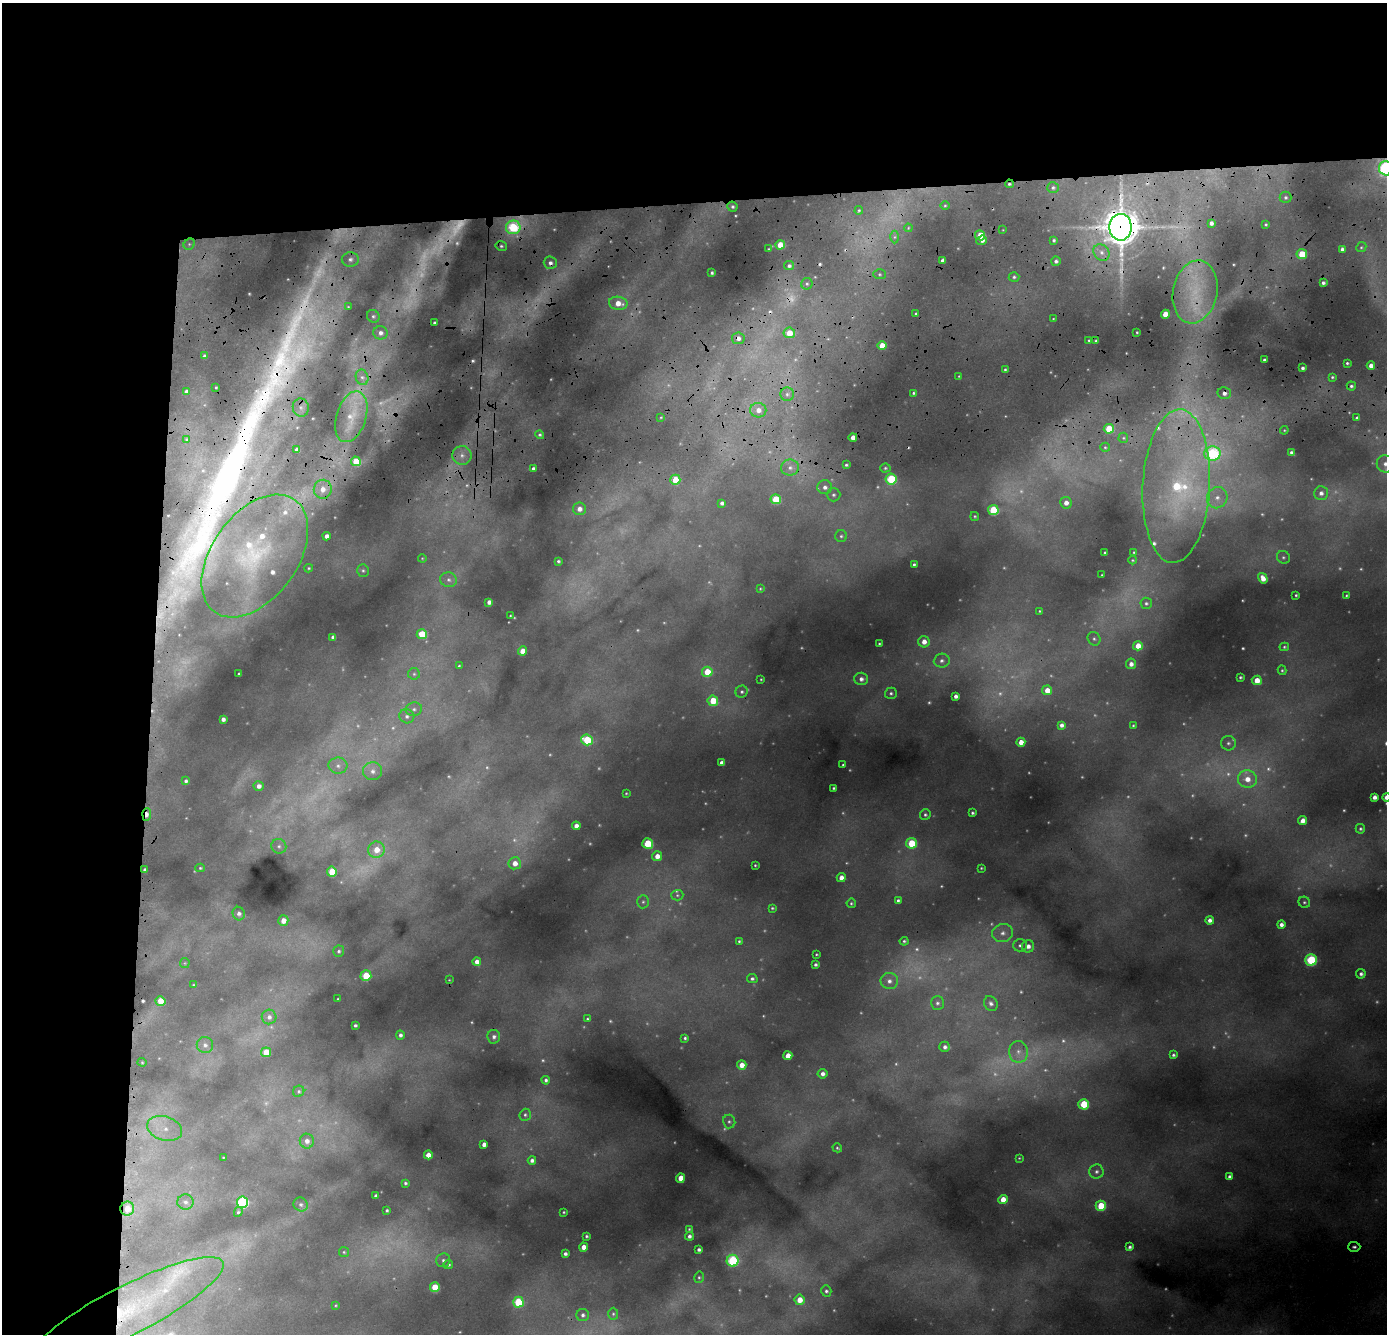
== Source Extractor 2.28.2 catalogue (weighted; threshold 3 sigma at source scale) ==
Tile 1 of 3 x 3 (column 1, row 1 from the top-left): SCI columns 53-1437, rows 3226-4557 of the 4254 x 5119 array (HDU 1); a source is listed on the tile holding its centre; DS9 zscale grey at full resolution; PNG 1389 x 1336 px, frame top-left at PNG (2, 3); each listed source drawn as its Kron ellipse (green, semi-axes under 4 px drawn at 4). Shown black and unused: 24% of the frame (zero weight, under 3 of 4 exposures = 24% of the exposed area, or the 3 px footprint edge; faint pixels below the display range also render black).
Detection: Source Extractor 2.28.2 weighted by HDU 2 'WHT'; one run over the whole footprint, this tile lists its part. Background 0.116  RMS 0.011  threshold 0.0483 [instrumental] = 3 sigma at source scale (4.5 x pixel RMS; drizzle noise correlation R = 1.50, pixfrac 1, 0.05/0.05 arcsec/px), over >= 5 px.
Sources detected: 397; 102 too faint to see at this stretch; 6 cosmic-ray / hot-pixel residue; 1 long thin detection or spike segment (spike, bleed or trail) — neither listed nor drawn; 10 inside a brighter listed object's ellipse — not listed separately; the other 278 listed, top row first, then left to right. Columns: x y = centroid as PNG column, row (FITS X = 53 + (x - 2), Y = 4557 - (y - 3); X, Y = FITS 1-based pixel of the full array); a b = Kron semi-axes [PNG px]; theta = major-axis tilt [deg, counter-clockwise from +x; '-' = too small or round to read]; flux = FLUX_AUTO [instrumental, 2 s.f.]
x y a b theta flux
1386 168 7 7 - 280
1009 184 4 3 - 1.9
1053 188 6 5 - 2.8
1285 197 6 6 - 2.8
945 205 5 3 - 1.2
732 207 5 5 - 2.6
859 210 4 3 - 1.6
1211 223 4 4 - 5.1
1266 224 3 3 - 1.6
513 227 7 7 - 91
1121 227 13 11 90 3000
908 228 4 3 - 1
1003 230 3 3 - 0.83
980 235 5 5 - 29
894 237 6 4 89 2.2
982 240 5 4 - 7
1054 240 3 3 - 2.3
189 244 6 5 - 2
780 245 4 4 - 21
501 246 6 4 -14 2.5
1361 247 5 4 - 1.9
769 249 2 2 - 0.94
1342 249 4 4 - 4.3
1101 252 9 7 -46 6
1302 254 5 5 - 30
350 259 8 7 - 4.8
942 260 4 3 - 4.4
1056 261 5 4 - 3.4
550 263 6 6 - 4.7
789 266 5 4 - 3
712 273 3 3 - 2
879 274 6 5 - 1.9
1014 277 5 4 - 2.4
1323 283 4 3 - 3.3
807 284 6 5 - 2.2
1195 292 32 22 79 66
618 303 9 6 -9 15
348 307 4 4 - 1.1
916 314 3 3 - 1.5
1165 314 4 4 - 18
373 316 7 6 - 2.8
1053 319 3 2 - 0.91
434 323 3 3 - 2.6
1137 332 3 2 - 1.1
380 333 7 6 - 5.7
789 333 5 5 - 21
738 338 6 6 - 5.7
1089 340 3 2 - 1.2
1096 341 3 3 - 1.6
882 345 4 4 - 18
204 356 4 3 - 2.6
1264 360 3 3 - 2.8
1347 363 3 3 - 1.8
1371 366 4 4 - 6.9
1303 368 3 3 - 3
1005 370 3 3 - 1.9
959 376 3 3 - 1
362 377 8 6 -71 4.1
1332 377 4 3 - 1.6
1351 386 4 4 - 2.5
216 387 3 2 - 1.2
186 391 4 3 - 3.8
914 393 4 3 - 2.1
1224 393 7 6 - 5.7
787 394 7 6 - 3.6
301 407 9 8 - 5.8
758 410 8 7 - 10
351 417 26 15 73 25
661 417 3 3 - 1.1
1357 418 4 3 - 3.2
1109 429 5 5 - 32
1284 430 4 4 - 1.2
540 435 4 4 - 2
853 437 4 4 - 9.2
1123 438 5 5 - 1.7
187 439 3 2 - 1.2
1105 447 5 4 - 1.7
297 450 4 4 - 6.4
1292 452 4 3 - 3.4
1212 454 8 7 - 120
462 455 9 9 - 8.8
356 461 5 4 - 25
1385 464 9 8 - 7.8
846 465 3 3 - 1.9
790 468 9 8 - 7.3
885 468 5 4 - 1.9
533 469 4 3 - 3.8
891 479 5 5 - 76
675 480 5 5 - 27
1176 486 77 33 87 210
825 487 7 7 - 5.5
323 489 9 9 - 11
1321 493 7 7 - 5.8
833 495 7 6 - 3.1
1217 498 11 10 - 12
776 499 5 5 - 44
722 503 4 4 - 3.7
1066 503 6 5 - 7.9
579 509 6 6 - 7.5
993 510 5 5 - 59
975 516 4 4 - 1.5
327 536 4 4 - 6.3
841 536 6 6 - 2.6
1134 552 3 2 - 1
1105 553 3 3 - 2.6
255 556 69 43 54 140
1283 557 7 6 - 2.4
422 558 4 3 - 0.88
1133 560 4 3 - 1.2
558 561 3 3 - 2
914 564 3 3 - 2
309 568 4 3 - 1.5
363 570 6 5 - 2.1
1102 575 2 2 - 0.85
1263 578 5 4 - 9.9
449 580 8 7 - 4.6
760 589 4 3 - 1
1296 595 3 3 - 1.4
1346 595 3 3 - 1.1
489 602 4 4 - 5.7
1146 603 5 5 - 2.5
1040 611 3 2 - 1
510 616 3 2 - 0.95
422 634 5 5 - 35
333 637 4 4 - 5
1094 639 7 6 - 2.8
924 642 6 5 - 8.8
879 644 3 3 - 1.6
1138 646 5 4 - 14
1284 647 4 3 - 1.6
522 651 4 4 - 13
942 661 8 7 - 4.7
1131 664 5 5 - 5.8
459 666 4 4 - 1.4
1282 670 5 4 - 1.6
707 672 5 5 - 28
239 674 3 3 - 1.7
414 674 6 6 - 2.4
1240 677 3 3 - 1.8
761 679 3 2 - 0.97
861 679 7 6 - 5.8
1257 680 5 4 - 15
1047 690 5 5 - 13
742 692 6 6 - 3.2
891 693 6 5 - 2.7
956 696 4 4 - 4.7
713 701 5 5 - 30
414 709 8 6 10 3.9
407 716 7 7 - 4.2
223 719 4 4 - 4.1
1061 725 4 4 - 4.6
1133 726 4 3 - 1.6
587 740 6 5 - 51
1021 742 4 4 - 10
1228 743 7 7 - 3.7
722 763 4 4 - 7.1
843 765 3 3 - 1.2
338 766 9 8 - 6.2
373 771 9 9 - 7.6
1247 779 9 8 - 15
186 781 4 4 - 2.6
259 786 5 4 - 5.6
834 788 3 3 - 1.7
626 793 3 3 - 1.1
1374 797 4 4 - 5.7
1386 797 4 4 - 6.3
972 813 3 3 - 2
147 814 6 4 85 10
925 815 5 5 - 2.3
1303 820 4 4 - 7.9
576 826 4 4 - 7.2
1360 829 5 4 - 2
648 843 5 5 - 43
911 843 5 5 - 42
279 846 7 7 - 3.6
376 850 8 8 - 17
657 856 5 5 - 9.6
515 863 6 6 - 10
755 865 3 3 - 1.3
200 868 5 4 - 1.5
981 868 3 3 - 1.1
145 870 4 3 - 2.7
332 872 5 5 - 30
841 878 4 4 - 7.8
677 895 6 5 - 2.1
898 901 4 3 - 2.8
643 902 6 5 - 2.6
1304 902 6 5 - 2.2
851 903 5 4 - 1.9
772 908 4 3 - 1.5
239 914 7 6 - 4.2
1210 920 4 4 - 5.4
283 921 5 5 - 11
1281 925 4 4 - 5.1
1003 933 10 9 - 8.5
739 941 3 3 - 1.6
904 941 4 3 - 1.9
1020 945 7 6 - 3.4
1028 946 6 6 - 6.8
339 951 6 5 - 2.4
816 954 3 3 - 1.3
1311 960 5 5 - 93
477 962 4 4 - 7.8
185 963 5 5 - 1.2
815 965 3 3 - 2.4
1361 974 5 4 - 3.7
366 976 5 5 - 31
752 979 5 4 - 2.8
449 980 3 2 - 0.75
889 981 9 8 - 7.1
193 985 3 3 - 0.98
338 999 3 3 - 1
160 1001 5 5 - 15
937 1003 7 6 - 3.4
991 1003 8 6 -60 4.4
269 1017 7 7 - 5
587 1019 4 4 - 1.6
355 1025 3 3 - 2.2
400 1035 4 4 - 3.3
494 1037 6 6 - 4.1
685 1038 3 3 - 2.2
205 1045 8 8 - 5.6
945 1047 5 5 - 4
266 1052 5 5 - 22
1018 1052 11 9 -82 9.7
1173 1055 4 3 - 2.1
788 1056 4 4 - 14
142 1062 4 4 - 1.2
742 1065 5 4 - 12
822 1074 5 5 - 5.1
546 1080 4 4 - 3
299 1091 6 5 - 2
1084 1104 5 5 - 46
525 1115 6 5 - 2.3
729 1122 7 6 - 2.7
165 1129 18 12 -17 21
307 1141 7 7 - 6.9
484 1144 4 4 - 5.9
837 1148 5 4 - 1.5
428 1155 4 4 - 8.6
223 1157 3 2 - 0.79
1019 1158 3 2 - 0.91
532 1160 4 4 - 4.2
1096 1172 7 7 - 4
1230 1177 4 4 - 3.8
681 1178 4 4 - 17
405 1183 3 3 - 1.9
376 1196 4 3 - 3.1
1003 1200 4 4 - 17
185 1202 8 7 - 4.8
243 1202 6 5 - 120
301 1204 7 6 - 3.8
1101 1206 5 5 - 34
127 1209 7 7 - 16
387 1210 3 3 - 1.8
238 1212 5 4 - 2.1
564 1212 3 2 - 1.1
689 1229 3 3 - 1.2
586 1236 3 3 - 1.7
689 1236 4 4 - 3.5
584 1247 4 4 - 10
1130 1247 4 3 - 2.7
1354 1247 6 5 - 3
699 1250 4 3 - 3
344 1252 5 5 - 1.5
565 1254 4 4 - 3.6
443 1260 7 6 - 3.6
733 1261 6 6 - 110
448 1264 5 4 - 3
699 1277 6 4 76 2
435 1287 5 5 - 33
826 1291 5 5 - 2.6
799 1300 5 5 - 15
518 1302 5 5 - 55
336 1305 4 3 - 0.96
127 1311 108 24 27 180
613 1314 6 5 - 2.2
583 1315 6 6 - 3.4
Overlapping masked pixels (flux is a lower limit): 13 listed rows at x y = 1386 168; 1009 184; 513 227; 1121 227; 550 263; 1195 292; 738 338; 1224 393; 255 556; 147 814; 145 870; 127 1209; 127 1311
Isophote crosses this tile's border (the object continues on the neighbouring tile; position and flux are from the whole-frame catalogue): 3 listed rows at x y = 1386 168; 1385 464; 1386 797